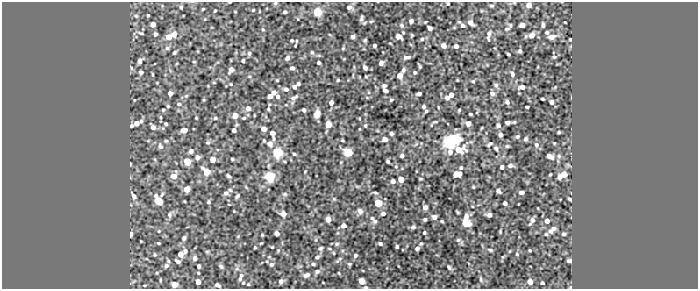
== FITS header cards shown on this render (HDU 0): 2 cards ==
NAXIS1  =                  696 / Axis Length
NAXIS2  =                  287 / Axis Length

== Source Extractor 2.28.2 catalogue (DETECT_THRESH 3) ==
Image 696 x 287 px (HDU 0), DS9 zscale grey, 1 PNG px = 1 image px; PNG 700 x 291 px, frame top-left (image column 1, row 287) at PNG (2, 2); no overlay
Background 66.8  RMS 0.55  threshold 1.64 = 3 sigma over >= 5 px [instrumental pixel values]
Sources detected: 258; all 258 listed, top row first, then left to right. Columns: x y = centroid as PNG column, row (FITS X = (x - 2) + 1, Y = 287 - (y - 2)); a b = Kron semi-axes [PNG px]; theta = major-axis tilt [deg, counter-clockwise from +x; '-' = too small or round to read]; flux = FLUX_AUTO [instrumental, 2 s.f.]
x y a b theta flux
230 2 3 2 - 30
275 3 5 5 - 44
448 4 3 3 - 43
529 5 5 4 - 200
491 6 6 3 -6 49
181 7 4 3 - 66
349 7 7 6 - 130
203 9 3 2 - 31
253 10 3 3 - 33
215 11 3 2 - 36
285 12 4 3 - 69
317 12 5 4 - 2500
148 15 3 3 - 37
136 16 6 3 -18 43
361 19 7 4 86 85
371 21 6 3 18 42
411 21 4 4 - 120
470 22 5 4 - 160
153 24 4 4 - 230
402 25 6 5 - 68
510 25 5 4 - 46
522 25 5 4 - 320
543 25 4 3 - 73
462 26 5 4 - 120
430 28 4 4 - 150
507 29 6 4 10 46
547 32 4 4 - 59
141 33 6 3 -24 54
155 34 3 3 - 56
174 34 6 5 - 320
489 34 8 5 82 130
532 35 7 5 29 220
398 36 5 4 - 510
169 37 5 4 - 460
353 37 4 4 - 120
552 37 7 6 - 190
422 39 5 5 - 50
570 39 3 2 - 33
365 40 4 4 - 44
292 41 4 4 - 38
375 45 3 3 - 87
443 45 5 4 - 200
295 46 4 2 - 29
456 46 4 4 - 130
167 48 6 5 - 67
343 48 5 4 - 36
520 51 5 5 - 51
175 52 4 3 - 53
312 52 5 4 - 54
249 53 6 4 -78 54
508 54 3 3 - 41
407 57 6 3 7 110
554 57 4 4 - 59
287 58 6 5 - 110
140 61 5 4 - 200
243 61 4 3 - 45
194 62 4 3 - 27
318 62 3 3 - 96
381 63 4 4 - 160
131 68 6 4 -88 39
292 68 4 3 - 79
365 68 5 4 - 120
231 70 4 4 - 260
403 70 4 3 - 69
141 72 4 4 - 110
415 72 3 3 - 46
512 74 7 5 -74 72
400 76 5 4 - 310
277 80 3 3 - 30
338 80 3 3 - 39
473 81 4 4 - 35
231 84 3 3 - 29
298 84 4 3 - 96
384 85 4 4 - 89
496 85 5 5 - 74
295 87 4 3 - 100
522 87 6 5 - 150
286 89 6 4 -14 91
385 91 5 3 - 110
170 93 4 4 - 220
274 93 4 4 - 200
419 93 4 4 - 140
492 93 6 5 - 87
451 95 4 4 - 150
186 96 6 3 18 44
270 96 5 4 - 200
278 97 5 4 - 110
294 97 10 4 28 100
447 98 4 4 - 140
542 99 4 2 - 48
391 100 4 3 - 61
507 102 5 4 - 80
552 102 4 3 - 92
331 103 4 4 - 170
179 104 5 4 - 54
168 106 4 4 - 40
424 106 3 3 - 69
527 107 3 3 - 54
248 108 6 6 - 150
268 109 5 4 - 44
163 110 3 3 - 35
304 110 4 3 - 79
459 110 3 3 - 34
426 111 4 3 - 49
317 114 7 5 77 210
470 114 3 2 - 44
235 115 5 5 - 380
161 117 4 3 - 33
196 118 3 2 - 29
215 118 5 4 - 48
244 118 5 3 - 38
507 122 4 4 - 120
136 123 7 4 26 270
166 124 3 3 - 50
328 124 5 5 - 920
468 124 4 4 - 180
365 125 5 4 - 41
132 126 3 3 - 71
498 126 4 4 - 140
153 127 4 4 - 150
264 129 5 4 - 310
184 130 5 4 - 290
234 130 4 4 - 130
559 132 3 2 - 35
272 133 4 4 - 180
391 133 4 3 - 81
500 135 4 4 - 97
518 136 5 4 - 51
273 138 6 3 -88 58
525 139 4 3 - 57
342 140 3 3 - 35
384 140 4 4 - 400
452 140 13 10 22 1300
456 140 7 5 12 540
166 141 4 4 - 44
208 142 5 4 - 51
269 143 5 5 - 280
490 144 5 3 - 59
536 145 6 5 - 86
160 146 8 6 -61 80
507 146 4 4 - 41
496 148 4 3 - 84
459 150 7 5 5 600
191 151 5 4 - 85
348 152 5 5 - 2600
450 152 23 13 -77 360
277 153 5 5 - 5300
294 154 4 4 - 42
402 156 4 3 - 95
549 156 7 4 -25 220
559 156 6 5 - 65
197 157 4 4 - 200
232 159 3 3 - 39
212 160 5 4 - 420
187 162 5 4 - 990
388 162 3 3 - 65
130 164 3 2 - 39
396 166 4 4 - 35
510 166 5 5 - 78
502 167 4 3 - 95
461 168 4 3 - 44
206 171 5 5 - 1300
456 174 7 5 9 350
564 174 6 5 - 320
174 176 5 5 - 350
228 176 5 3 - 62
269 177 5 5 - 4200
560 177 4 4 - 140
420 178 4 2 - 35
401 179 5 4 - 610
393 181 4 4 - 99
473 187 4 3 - 28
187 189 5 5 - 660
498 191 4 4 - 130
521 192 4 3 - 160
226 193 6 6 - 120
375 193 5 3 - 45
285 194 6 5 - 53
134 196 7 5 -69 160
237 196 6 3 51 62
570 199 4 3 - 54
158 200 6 5 - 2300
208 202 4 4 - 49
378 203 5 5 - 1300
505 203 4 4 - 120
425 207 4 4 - 200
360 211 6 5 - 150
283 214 4 4 - 420
383 214 4 3 - 150
169 215 6 5 - 81
489 215 4 4 - 120
434 217 5 4 - 140
372 218 4 4 - 46
328 219 5 4 - 350
425 219 3 3 - 55
375 221 6 6 - 76
442 221 3 2 - 39
532 221 6 3 62 130
547 221 4 4 - 220
466 222 7 5 -87 3100
343 226 5 4 - 200
413 227 5 4 - 73
554 228 5 4 - 91
159 231 4 3 - 24
550 231 5 5 - 85
277 233 4 4 - 190
424 233 3 3 - 47
131 234 4 3 - 250
546 234 3 3 - 38
564 234 4 3 - 66
262 235 4 3 - 29
184 238 4 4 - 100
458 240 6 5 - 56
141 241 2 2 - 28
158 243 3 3 - 34
380 243 4 4 - 60
337 244 6 5 - 53
272 247 2 2 - 27
397 247 3 3 - 66
255 248 3 2 - 38
321 248 5 4 - 56
417 248 4 4 - 100
490 250 6 3 -24 51
530 250 3 2 - 30
185 251 7 5 87 84
333 253 4 3 - 35
181 254 4 4 - 430
517 254 4 3 - 33
155 255 3 3 - 43
355 255 4 4 - 73
317 257 5 4 - 83
195 258 5 4 - 170
178 261 5 3 - 87
569 261 4 3 - 73
271 264 5 5 - 67
313 264 4 4 - 57
349 264 5 3 - 46
166 266 7 6 - 98
199 266 4 4 - 74
221 266 6 4 -38 71
449 267 8 4 -58 64
237 269 6 4 -17 58
317 271 6 5 - 99
339 273 4 3 - 30
306 275 10 6 20 130
240 277 13 5 75 140
481 279 8 4 -79 73
160 280 5 3 - 29
281 281 4 4 - 110
361 281 5 4 - 470
198 282 5 4 - 240
530 282 5 4 - 240
542 283 4 3 - 66
144 285 3 2 - 28
174 285 4 4 - 360
217 285 5 3 - 130
366 287 5 3 - 53
571 287 4 3 - 31
At the frame edge (FLAGS 8, measured only in part): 5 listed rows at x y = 230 2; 275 3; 448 4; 366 287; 571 287